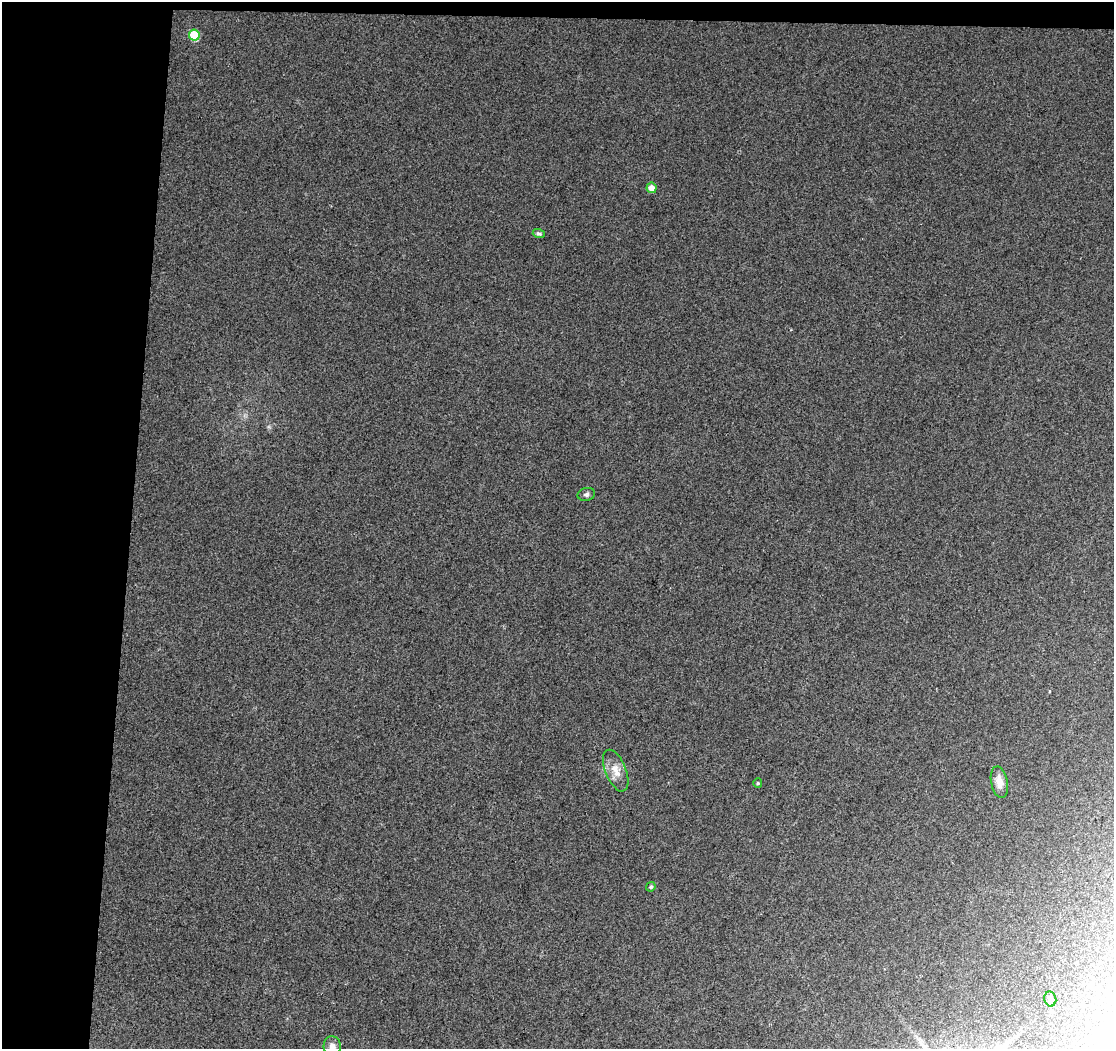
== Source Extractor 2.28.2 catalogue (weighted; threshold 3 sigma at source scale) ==
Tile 1 of 2 x 2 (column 1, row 1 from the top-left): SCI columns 1-1112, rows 1174-2220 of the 2224 x 2333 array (HDU 1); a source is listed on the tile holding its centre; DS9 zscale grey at full resolution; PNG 1116 x 1051 px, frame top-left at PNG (2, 2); each listed source drawn as its Kron ellipse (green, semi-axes under 4 px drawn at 4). Shown black and unused: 13% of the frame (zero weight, under 2 of 3 exposures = <1% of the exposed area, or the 3 px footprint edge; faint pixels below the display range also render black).
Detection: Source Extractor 2.28.2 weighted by HDU 2 'WHT'; one run over the whole footprint, this tile lists its part. Background 0.0729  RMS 0.014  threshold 0.0649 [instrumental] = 3 sigma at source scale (4.5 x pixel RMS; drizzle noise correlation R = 1.50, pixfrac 1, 0.0396/0.0396 arcsec/px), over >= 5 px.
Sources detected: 10; all 10 listed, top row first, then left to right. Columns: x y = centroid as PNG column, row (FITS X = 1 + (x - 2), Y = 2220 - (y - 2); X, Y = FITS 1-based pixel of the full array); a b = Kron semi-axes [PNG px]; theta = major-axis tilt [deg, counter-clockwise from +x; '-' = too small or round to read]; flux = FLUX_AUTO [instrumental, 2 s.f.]
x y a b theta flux
194 35 5 5 - 58
651 188 5 5 - 11
539 233 6 4 -18 3
586 494 9 6 13 3.9
616 771 22 10 -68 17
999 782 16 8 -79 13
758 783 5 4 - 1.6
651 887 5 4 - 2.2
1050 999 7 6 - 3.7
332 1047 10 8 -85 7.7
Isophote crosses this tile's border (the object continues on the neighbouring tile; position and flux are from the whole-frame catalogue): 1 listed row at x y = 332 1047